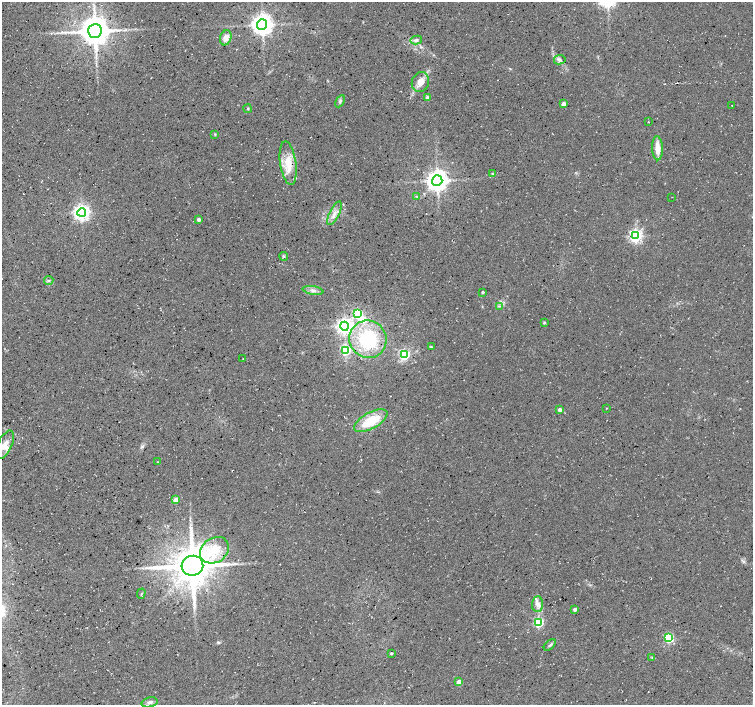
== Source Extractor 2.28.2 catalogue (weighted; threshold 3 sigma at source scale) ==
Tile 7 of 4 x 4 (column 3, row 2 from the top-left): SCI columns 3008-4508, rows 3046-4451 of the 6008 x 6025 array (HDU 1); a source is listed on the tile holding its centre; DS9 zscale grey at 2 x 2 block average (1 PNG px = mean of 2 x 2 image px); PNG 755 x 707 px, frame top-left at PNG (2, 2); each listed source drawn as its Kron ellipse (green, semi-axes under 4 px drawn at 4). Shown black and unused: <1% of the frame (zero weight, under 3 of 4 exposures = <1% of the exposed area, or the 3 px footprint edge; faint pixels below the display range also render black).
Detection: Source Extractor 2.28.2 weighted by HDU 2 'WHT'; one run over the whole footprint, this tile lists its part. Background 0.0552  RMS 0.0068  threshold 0.0305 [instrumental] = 3 sigma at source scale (4.5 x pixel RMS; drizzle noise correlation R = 1.50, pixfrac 1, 0.0396/0.0396 arcsec/px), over >= 5 px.
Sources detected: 57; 1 inside a brighter object's white glare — neither listed nor drawn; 2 inside a brighter listed object's ellipse — not listed separately; the other 54 listed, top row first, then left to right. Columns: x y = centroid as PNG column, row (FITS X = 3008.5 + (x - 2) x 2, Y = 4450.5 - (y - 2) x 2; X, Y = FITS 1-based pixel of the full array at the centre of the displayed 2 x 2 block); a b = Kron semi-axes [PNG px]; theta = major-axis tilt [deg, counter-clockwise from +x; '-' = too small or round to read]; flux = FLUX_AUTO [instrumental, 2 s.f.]
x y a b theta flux
262 25 5 5 - 1300
95 31 7 7 - 2900
226 38 8 5 69 13
416 40 6 4 12 4.4
560 60 6 4 10 4
420 82 10 8 68 14
428 98 3 3 - 13
340 101 6 3 60 2.9
564 104 3 3 - 15
732 106 2 2 - 0.71
248 109 4 2 - 1.6
648 122 2 2 - 0.78
215 134 3 3 - 1.3
657 148 12 5 -88 19
288 163 22 8 -82 29
492 174 2 2 - 1.9
437 181 5 5 - 1400
416 196 3 3 - 1.2
672 197 2 2 - 0.5
82 212 4 4 - 620
334 213 13 5 63 9.8
199 220 2 2 - 6.5
636 236 4 4 - 370
283 256 4 3 - 2.3
49 281 4 2 - 1.9
313 290 10 3 -10 5.3
483 292 2 2 - 2.4
499 306 3 2 - 1.6
358 314 4 3 - 130
544 323 3 2 - 2.2
344 326 4 4 - 600
368 339 19 18 - 110
431 347 4 2 - 1.3
345 350 4 3 - 130
404 354 4 4 - 180
243 358 2 2 - 0.68
606 408 3 2 - 0.63
560 410 3 2 - 8.1
371 421 18 8 29 52
5 445 15 7 65 15
157 462 2 2 - 1
176 500 3 3 - 26
214 550 15 12 35 39
192 566 11 10 - 4800
141 594 5 2 - 1.6
537 604 8 5 87 7.6
575 609 3 2 - 7.9
538 622 4 3 - 160
668 638 4 3 - 140
550 645 7 3 43 2.9
391 653 3 2 - 2.6
652 657 3 2 - 0.97
459 682 3 3 - 23
150 702 8 4 14 5.6
Diffuse or blended objects may show on this block-average render without a row.